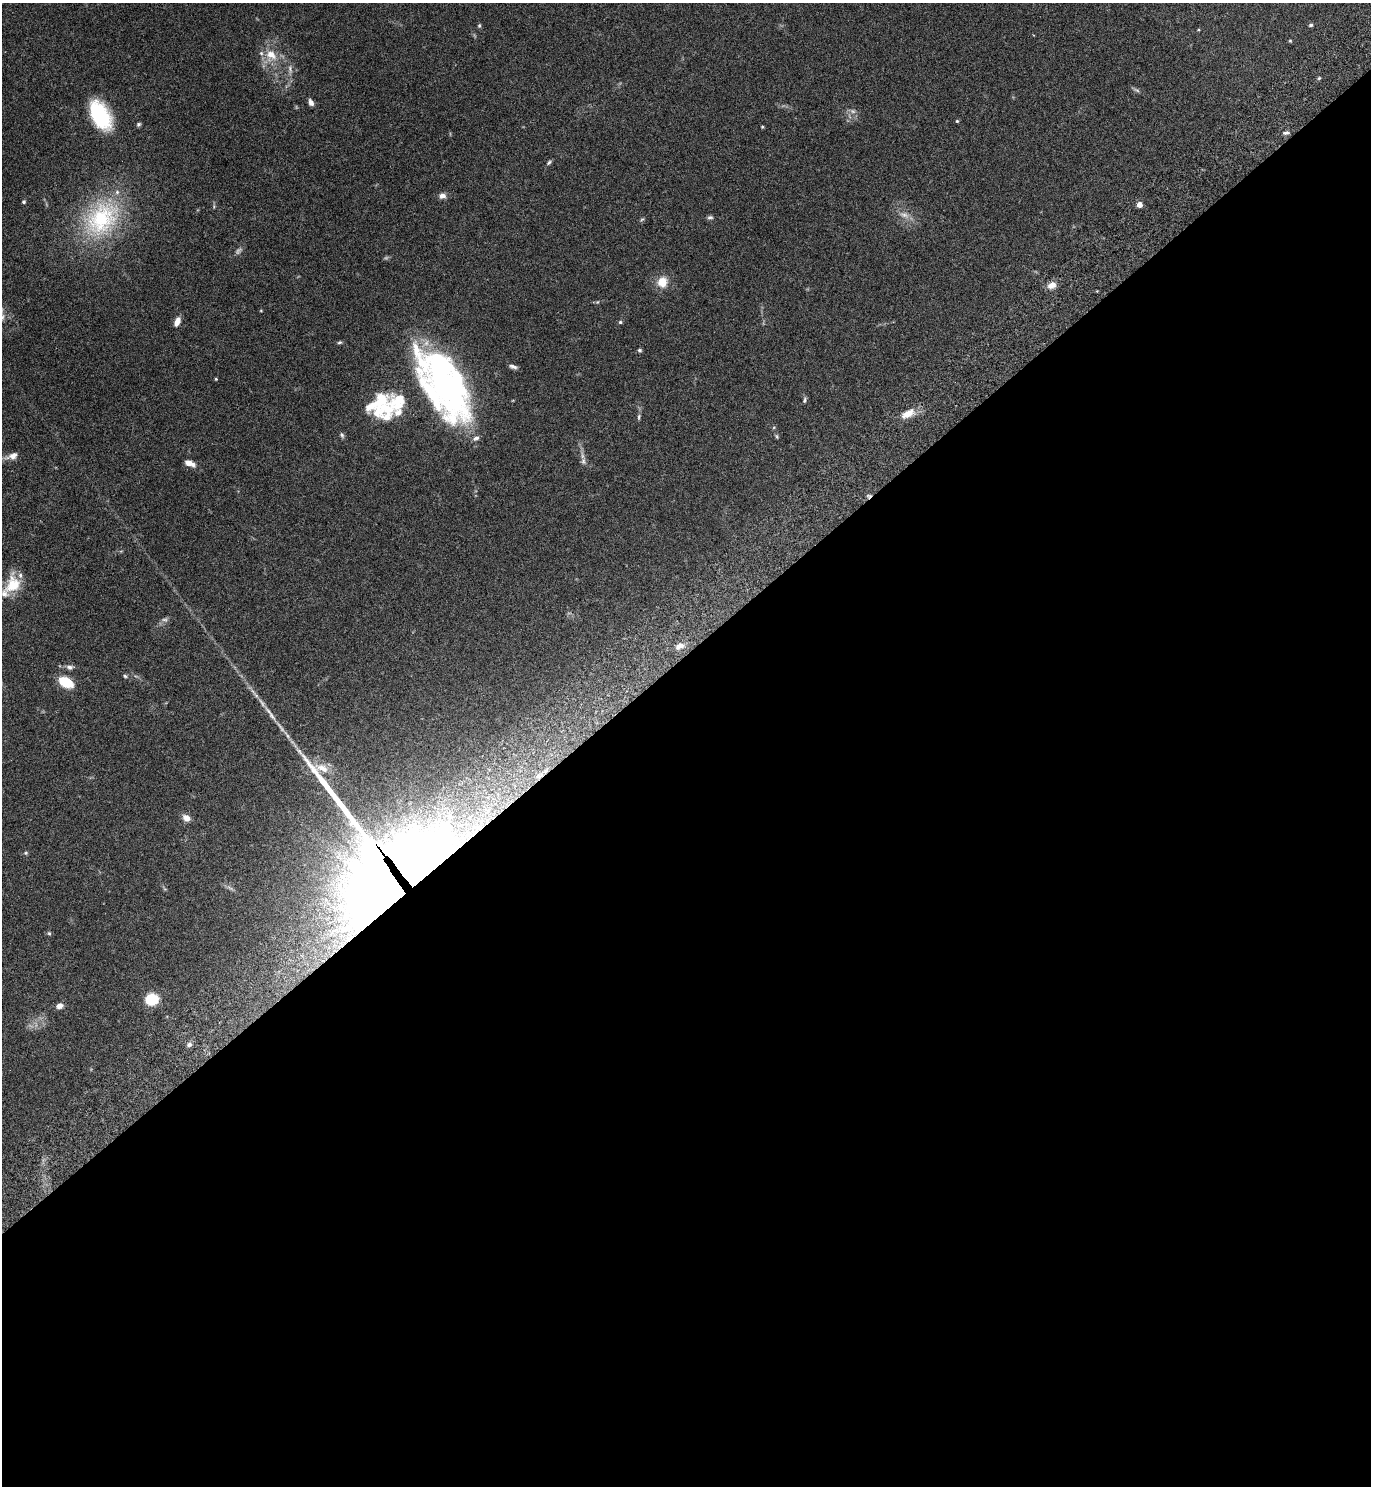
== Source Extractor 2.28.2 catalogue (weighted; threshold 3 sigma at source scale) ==
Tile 15 of 4 x 4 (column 3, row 4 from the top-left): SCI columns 2937-4305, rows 51-1534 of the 6011 x 6034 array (HDU 1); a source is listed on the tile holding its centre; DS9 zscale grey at full resolution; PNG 1373 x 1488 px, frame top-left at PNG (2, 3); no overlay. Shown black and unused: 56% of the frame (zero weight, under 4 of 7 exposures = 3% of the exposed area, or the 3 px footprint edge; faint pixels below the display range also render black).
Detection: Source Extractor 2.28.2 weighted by HDU 2 'WHT'; one run over the whole footprint, this tile lists its part. Background 0.0574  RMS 0.0042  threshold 0.0173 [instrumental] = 3 sigma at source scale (4.09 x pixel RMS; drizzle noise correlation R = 1.36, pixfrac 0.8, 0.05/0.05 arcsec/px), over >= 5 px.
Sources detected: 76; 3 too faint to see at this stretch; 4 inside a brighter object's white glare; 1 cosmic-ray / hot-pixel residue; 1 long thin detection or spike segment (spike, bleed or trail) — not listed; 10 inside a brighter listed object's ellipse — not listed separately; the other 57 listed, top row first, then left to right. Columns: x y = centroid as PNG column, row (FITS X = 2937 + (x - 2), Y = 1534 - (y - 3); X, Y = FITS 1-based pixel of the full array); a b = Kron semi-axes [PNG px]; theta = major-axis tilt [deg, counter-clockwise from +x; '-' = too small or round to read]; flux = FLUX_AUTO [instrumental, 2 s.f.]
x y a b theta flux
1311 25 5 4 - 0.69
479 26 6 5 - 0.54
1198 30 4 3 - 0.32
1290 41 4 3 - 0.39
271 55 17 12 -33 6.3
290 69 13 5 -81 1.7
1319 78 5 4 - 0.48
1136 90 11 4 -25 0.84
311 102 7 5 -65 1.8
100 115 29 16 -61 31
957 121 4 4 - 0.43
138 124 5 5 - 0.74
762 127 4 4 - 0.36
1286 133 8 4 5 0.87
549 162 8 4 43 0.71
442 196 9 7 5 1.9
24 202 4 4 - 0.71
1139 205 4 4 - 4.2
904 215 15 8 -24 3
710 217 8 5 1 0.84
102 218 55 38 47 46
642 219 6 4 40 0.53
662 282 7 7 - 7.6
1052 285 11 8 23 2.8
597 302 5 4 - 0.44
177 321 10 5 66 3.1
620 322 5 4 - 0.62
340 342 7 4 8 0.61
639 350 4 4 - 0.7
513 367 10 5 -17 1.2
216 379 3 3 - 0.39
445 385 93 25 -53 83
804 400 7 5 77 0.76
398 402 23 21 55 11
377 411 16 12 -88 5.2
908 413 21 9 31 4.8
639 417 9 4 79 0.73
342 435 8 5 -63 0.79
777 436 7 4 -71 0.54
12 456 15 8 19 2.7
583 461 10 7 -83 1.5
189 463 11 5 -23 3.4
13 585 26 20 57 10
165 620 9 5 -5 0.99
680 646 10 7 24 2.8
70 667 9 6 -9 1.5
125 676 5 5 - 0.6
66 682 16 10 -28 9.2
272 716 14 6 -57 2.1
186 818 9 7 -32 2.9
26 853 6 5 - 0.56
165 889 6 4 -33 0.49
383 889 77 55 -80 530
49 933 6 4 -42 0.56
152 999 8 7 - 18
60 1006 9 7 20 1.9
189 1044 7 6 - 1.2
Overlapping masked pixels (flux is a lower limit): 1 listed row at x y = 383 889